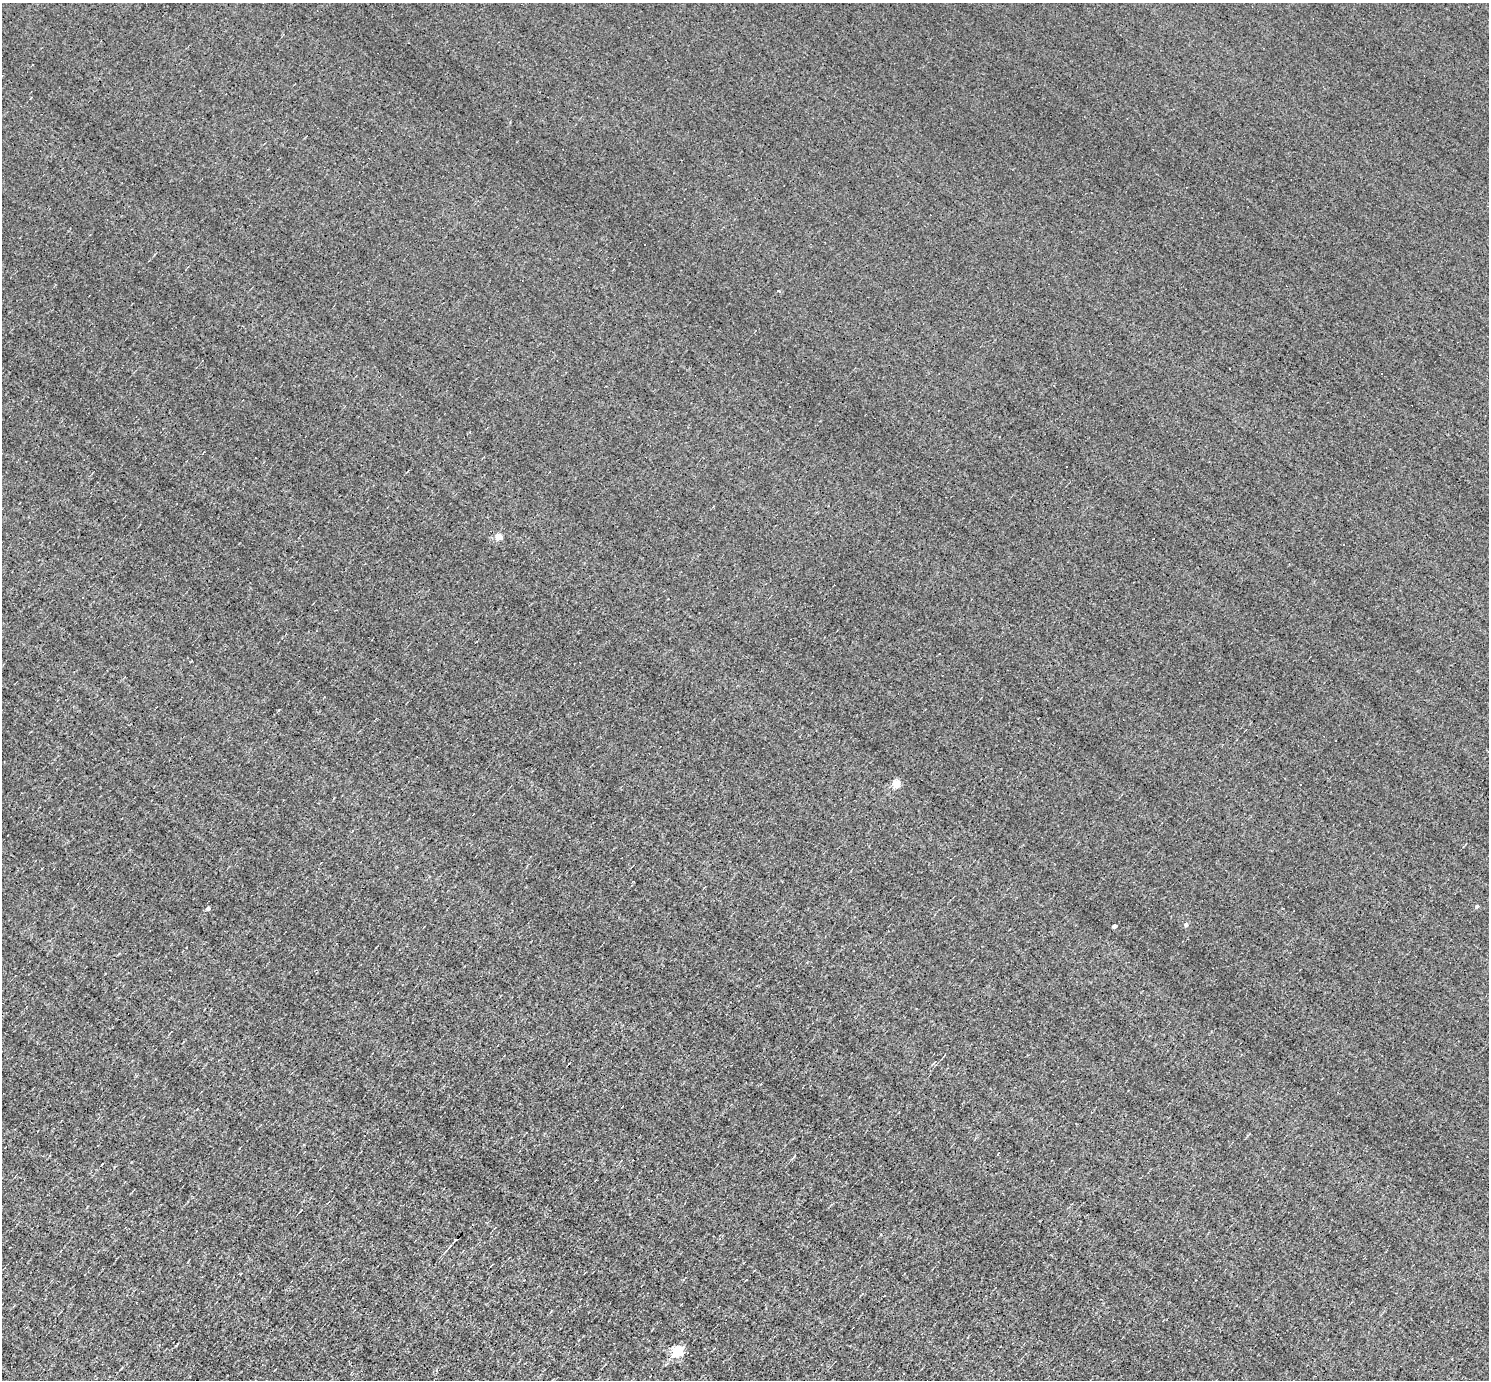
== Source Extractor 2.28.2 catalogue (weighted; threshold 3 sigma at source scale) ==
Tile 7 of 4 x 4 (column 3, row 2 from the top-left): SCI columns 2977-4463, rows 3050-4427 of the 5951 x 5956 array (HDU 1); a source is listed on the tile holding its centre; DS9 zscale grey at full resolution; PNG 1491 x 1382 px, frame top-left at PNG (2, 3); no overlay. Shown black and unused: <1% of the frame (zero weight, under 3 of 4 exposures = <1% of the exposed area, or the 3 px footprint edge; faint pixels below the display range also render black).
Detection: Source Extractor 2.28.2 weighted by HDU 2 'WHT'; one run over the whole footprint, this tile lists its part. Background 0.00845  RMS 0.05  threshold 0.223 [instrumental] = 3 sigma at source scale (4.5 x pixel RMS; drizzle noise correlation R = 1.50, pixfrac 1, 0.05/0.05 arcsec/px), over >= 5 px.
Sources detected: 23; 11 cosmic-ray / hot-pixel residue — not listed; the other 12 listed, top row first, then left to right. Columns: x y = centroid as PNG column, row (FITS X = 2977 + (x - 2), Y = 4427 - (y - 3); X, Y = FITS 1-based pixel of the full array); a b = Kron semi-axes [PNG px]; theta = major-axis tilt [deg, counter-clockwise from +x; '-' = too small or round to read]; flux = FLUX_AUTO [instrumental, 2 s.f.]
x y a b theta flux
778 291 3 3 - 41
790 406 2 2 - 3.7
499 536 4 4 - 93
897 783 5 4 - 140
1477 906 4 4 - 10
208 908 4 4 - 20
1186 925 5 5 - 13
1115 926 4 4 - 24
794 1157 8 3 50 8.7
102 1164 3 2 - 3.5
454 1241 8 3 53 7.1
678 1350 6 5 - 570